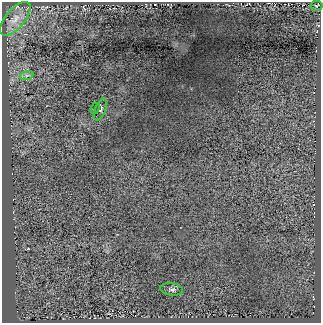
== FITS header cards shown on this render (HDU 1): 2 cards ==
NAXIS1  =                  319
NAXIS2  =                  321

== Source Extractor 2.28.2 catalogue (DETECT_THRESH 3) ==
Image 319 x 321 px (HDU 1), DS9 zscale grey, 1 PNG px = 1 image px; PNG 323 x 325 px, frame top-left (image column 1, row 321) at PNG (2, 2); each listed source drawn as its Kron ellipse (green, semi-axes under 4 px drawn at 4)
Background 201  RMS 12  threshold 35.5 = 3 sigma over >= 5 px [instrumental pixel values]
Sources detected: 6; all 6 listed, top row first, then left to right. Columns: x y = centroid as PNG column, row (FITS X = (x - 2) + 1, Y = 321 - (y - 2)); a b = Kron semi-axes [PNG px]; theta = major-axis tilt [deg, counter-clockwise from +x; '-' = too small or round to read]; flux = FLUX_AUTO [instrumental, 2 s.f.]
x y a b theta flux
316 6 6 5 - 1000
15 19 20 9 50 9500
27 75 7 4 18 1700
95 108 6 3 67 860
100 109 11 5 69 2300
172 289 11 6 -8 2700